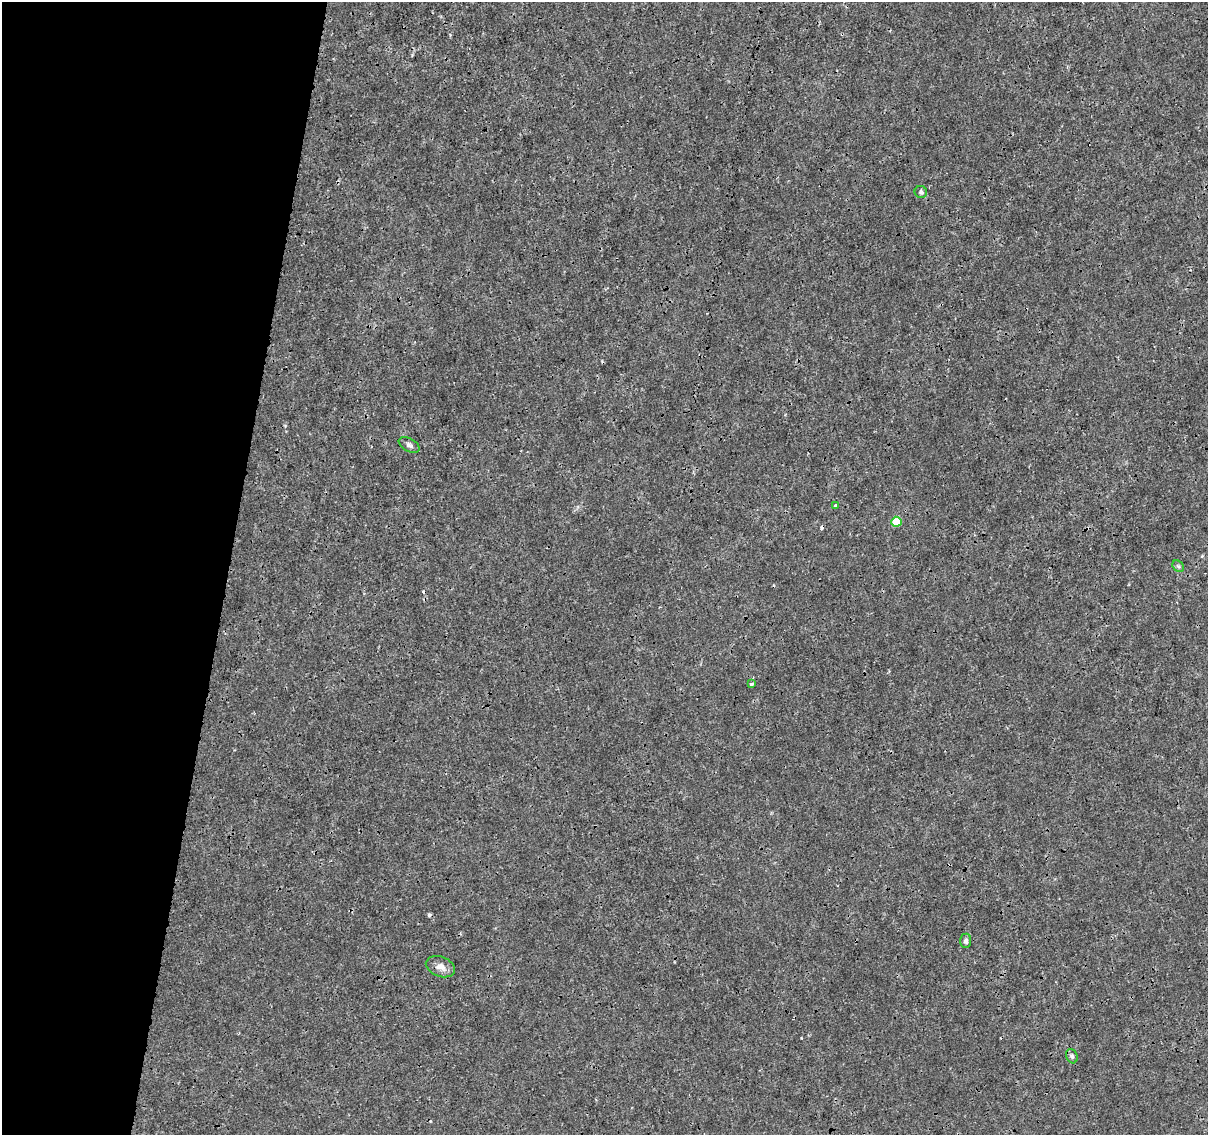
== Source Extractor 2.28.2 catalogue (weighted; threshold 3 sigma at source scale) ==
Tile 9 of 4 x 4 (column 1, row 3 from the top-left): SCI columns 10-1215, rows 1418-2550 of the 4831 x 5041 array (HDU 1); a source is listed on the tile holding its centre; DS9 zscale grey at full resolution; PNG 1210 x 1137 px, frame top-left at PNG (2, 2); each listed source drawn as its Kron ellipse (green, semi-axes under 4 px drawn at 4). Shown black and unused: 19% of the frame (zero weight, under 3 of 4 exposures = <1% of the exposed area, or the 3 px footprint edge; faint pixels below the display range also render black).
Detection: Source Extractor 2.28.2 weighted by HDU 2 'WHT'; one run over the whole footprint, this tile lists its part. Background 1.45e-04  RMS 7.4e-04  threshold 0.00333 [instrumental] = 3 sigma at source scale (4.5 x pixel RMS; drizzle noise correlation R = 1.50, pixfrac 1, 0.0396/0.0396 arcsec/px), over >= 5 px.
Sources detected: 12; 3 cosmic-ray / hot-pixel residue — neither listed nor drawn; the other 9 listed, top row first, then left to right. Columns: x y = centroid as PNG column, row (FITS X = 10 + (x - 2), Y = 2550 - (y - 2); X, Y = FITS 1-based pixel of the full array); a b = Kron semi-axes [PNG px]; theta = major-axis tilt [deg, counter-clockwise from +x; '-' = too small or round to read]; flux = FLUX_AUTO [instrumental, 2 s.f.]
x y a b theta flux
921 192 6 6 - 0.2
409 445 11 6 -28 0.27
835 506 3 3 - 0.13
896 522 5 5 - 1.9
1178 566 6 5 - 0.14
751 684 4 3 - 0.13
966 941 7 5 86 0.21
440 967 15 10 -20 0.55
1072 1056 7 5 -70 0.19